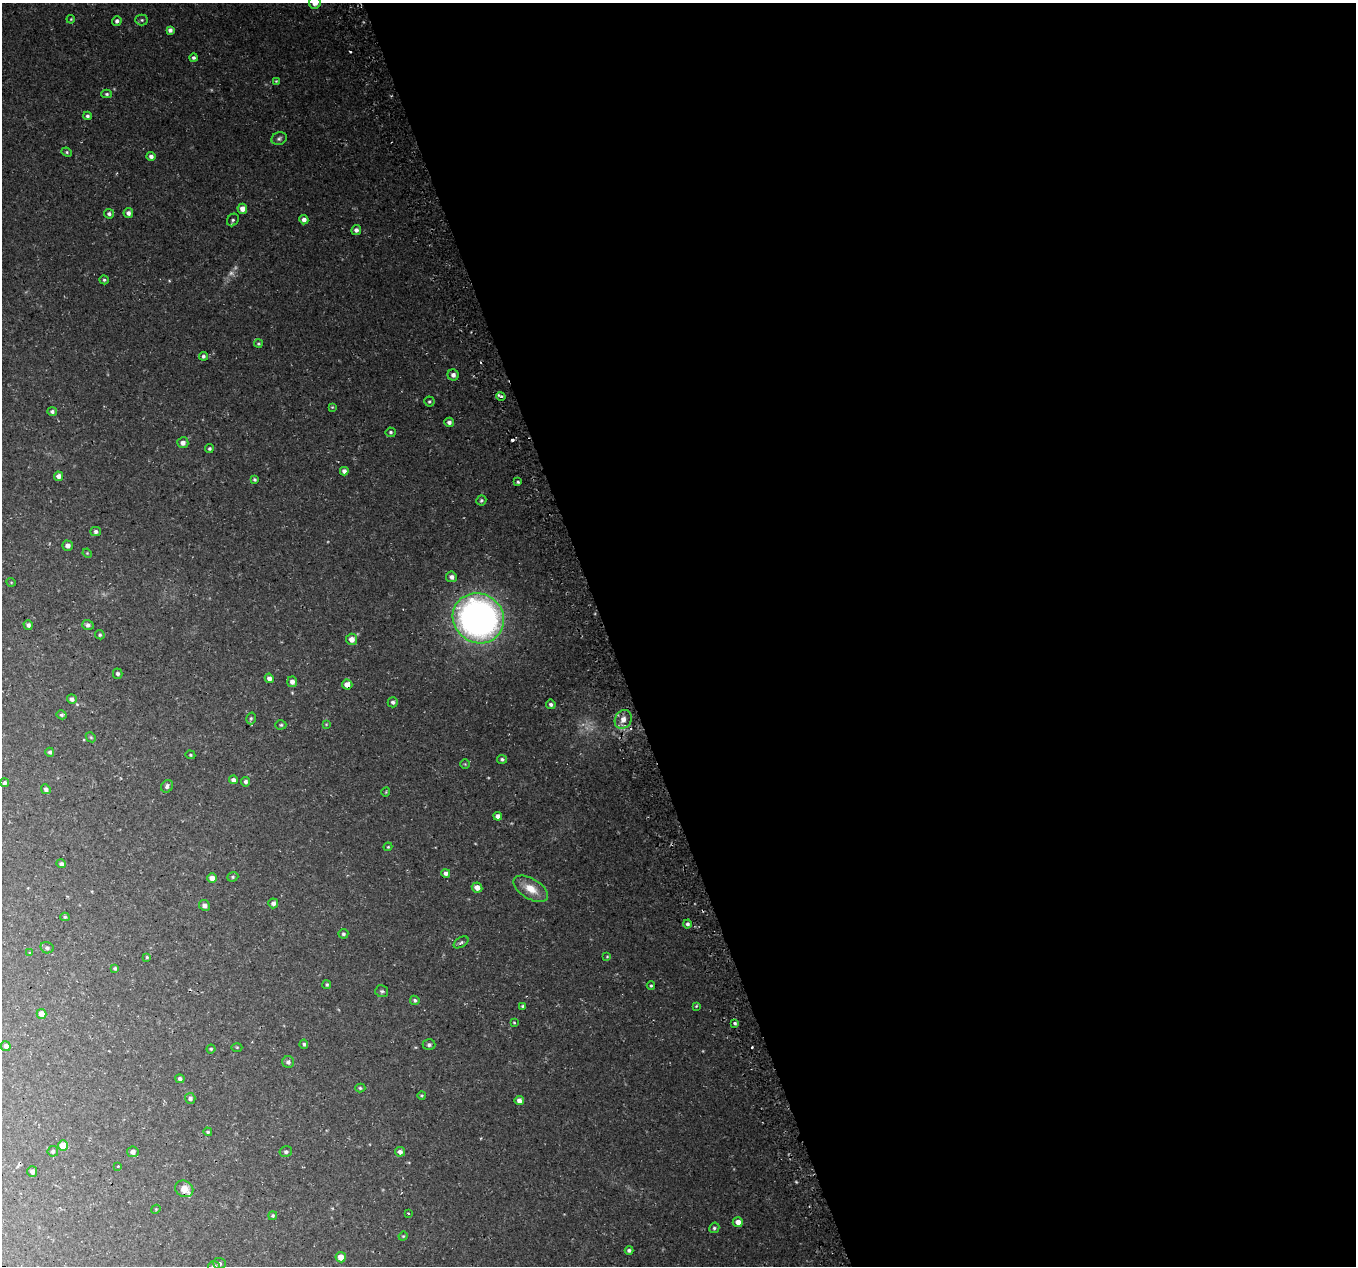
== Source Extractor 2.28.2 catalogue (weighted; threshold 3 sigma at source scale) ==
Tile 8 of 4 x 4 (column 4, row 2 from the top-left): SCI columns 4096-5449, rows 2609-3872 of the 5483 x 5271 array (HDU 1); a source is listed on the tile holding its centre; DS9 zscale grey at full resolution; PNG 1358 x 1268 px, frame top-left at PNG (2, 3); each listed source drawn as its Kron ellipse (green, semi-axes under 4 px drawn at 4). Shown black and unused: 55% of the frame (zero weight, under 3 of 4 exposures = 3% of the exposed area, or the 3 px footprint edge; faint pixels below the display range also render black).
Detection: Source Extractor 2.28.2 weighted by HDU 2 'WHT'; one run over the whole footprint, this tile lists its part. Background 0.0636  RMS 0.0047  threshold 0.021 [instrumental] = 3 sigma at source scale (4.5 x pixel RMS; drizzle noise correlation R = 1.50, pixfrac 1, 0.0396/0.0396 arcsec/px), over >= 5 px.
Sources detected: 134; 2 too faint to see at this stretch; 5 cosmic-ray / hot-pixel residue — neither listed nor drawn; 1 inside a brighter listed object's ellipse — not listed separately; the other 126 listed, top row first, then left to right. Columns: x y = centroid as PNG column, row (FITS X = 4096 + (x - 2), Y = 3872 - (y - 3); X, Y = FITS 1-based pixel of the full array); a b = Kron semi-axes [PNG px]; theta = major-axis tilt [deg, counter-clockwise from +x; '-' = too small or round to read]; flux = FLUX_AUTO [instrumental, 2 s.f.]
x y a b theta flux
315 3 6 6 - 3.4
71 19 4 3 - 0.43
142 20 6 5 - 0.78
117 21 5 4 - 1.2
170 30 4 4 - 1.4
194 58 4 4 - 0.99
276 81 4 4 - 0.43
107 94 5 4 - 0.77
87 116 4 4 - 0.95
279 138 8 6 20 1.1
67 152 5 4 - 0.66
151 156 4 4 - 1.7
242 209 5 5 - 2.9
128 213 5 5 - 1.7
109 214 5 4 - 1.1
233 220 7 5 56 0.91
304 220 4 4 - 2
356 230 5 5 - 1.6
104 280 4 4 - 0.69
258 344 4 4 - 0.59
203 356 4 4 - 0.86
453 375 5 5 - 1.8
501 396 5 3 - 1.8
429 402 5 5 - 0.75
332 407 4 4 - 0.45
52 412 5 4 - 1.2
449 422 5 4 - 1.5
391 432 5 5 - 0.77
183 443 5 5 - 2.4
209 449 4 4 - 0.73
344 471 4 4 - 1.7
58 476 5 4 - 2.2
255 479 4 3 - 0.66
518 482 4 3 - 0.63
481 500 5 5 - 0.75
96 531 5 4 - 1.2
68 546 5 5 - 1.9
87 553 5 4 - 0.43
451 577 5 5 - 1.9
11 582 5 3 - 0.36
478 618 26 24 -36 210
28 625 5 4 - 1.3
88 625 6 5 - 1.3
100 635 5 4 - 0.7
352 639 5 5 - 2.9
118 674 5 4 - 1.1
269 678 5 4 - 2
292 682 5 5 - 2
347 685 5 5 - 4.2
72 699 5 4 - 1.6
393 702 5 5 - 1.3
551 704 5 4 - 0.97
62 715 5 4 - 0.74
251 718 6 4 75 0.65
623 719 10 8 62 4
326 724 4 3 - 0.39
281 725 5 4 - 0.63
91 737 5 4 - 0.58
50 752 4 4 - 1
190 755 5 4 - 0.54
502 759 5 4 - 0.88
465 764 4 4 - 0.5
233 780 4 4 - 2
246 782 5 4 - 1.1
5 783 4 4 - 0.86
167 786 6 5 - 1.5
46 789 5 4 - 1.4
386 792 4 3 - 0.35
498 816 4 4 - 1.8
388 847 4 4 - 0.44
61 864 5 4 - 1.3
446 873 4 4 - 1.5
233 877 6 4 22 0.7
212 878 5 4 - 2.7
477 887 5 5 - 3.2
531 889 19 10 -31 7.5
273 903 5 5 - 1.6
204 905 6 5 - 1.6
65 917 4 4 - 0.61
687 924 4 4 - 1.1
343 934 5 5 - 0.85
461 942 8 5 31 1
47 948 7 5 -13 1.1
30 953 4 3 - 0.46
607 956 4 4 - 0.47
147 957 3 3 - 0.5
115 968 4 3 - 0.74
327 985 4 4 - 0.66
651 986 4 3 - 0.61
382 991 6 6 - 0.95
415 1000 5 4 - 0.94
523 1006 4 3 - 0.72
696 1006 4 3 - 0.44
42 1014 5 5 - 3.8
514 1023 4 3 - 0.41
735 1023 3 3 - 0.77
304 1044 4 4 - 0.76
429 1045 6 5 - 1.1
6 1046 5 4 - 2.1
237 1047 5 3 - 0.43
211 1049 4 4 - 0.51
288 1062 6 6 - 1.3
180 1079 4 4 - 1.2
360 1088 5 4 - 0.71
422 1095 4 4 - 0.53
190 1098 5 5 - 1.3
519 1101 5 4 - 2.4
208 1132 4 4 - 0.7
63 1146 5 5 - 7.2
53 1151 5 5 - 0.96
133 1152 5 5 - 1.9
286 1152 6 5 - 1.2
400 1152 5 4 - 2
118 1166 3 2 - 0.94
32 1171 5 5 - 1.8
184 1189 9 8 - 4.2
156 1209 5 3 - 0.4
408 1213 3 3 - 0.92
273 1216 4 4 - 0.76
738 1222 5 5 - 2.9
714 1228 5 5 - 0.83
403 1236 5 4 - 0.51
629 1250 4 4 - 1.1
341 1257 5 5 - 3.9
219 1263 6 5 - 1.3
214 1266 6 5 - 1.7
Overlapping masked pixels (flux is a lower limit): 1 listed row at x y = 347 685
Isophote crosses this tile's border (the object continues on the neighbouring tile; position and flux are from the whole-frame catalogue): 2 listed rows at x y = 315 3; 214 1266